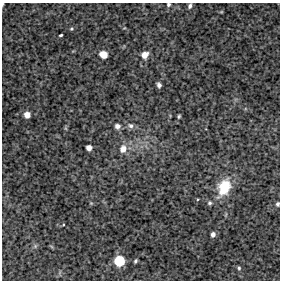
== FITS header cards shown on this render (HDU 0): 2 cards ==
NAXIS1  =                  278 / FITS: X Dimension
NAXIS2  =                  278 / FITS: Y Dimension

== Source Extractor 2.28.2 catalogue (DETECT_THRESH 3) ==
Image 278 x 278 px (HDU 0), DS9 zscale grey, 1 PNG px = 1 image px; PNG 282 x 282 px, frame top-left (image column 1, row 278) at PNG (2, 3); no overlay
Background 4300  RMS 150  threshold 452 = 3 sigma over >= 5 px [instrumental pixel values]
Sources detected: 25; all 25 listed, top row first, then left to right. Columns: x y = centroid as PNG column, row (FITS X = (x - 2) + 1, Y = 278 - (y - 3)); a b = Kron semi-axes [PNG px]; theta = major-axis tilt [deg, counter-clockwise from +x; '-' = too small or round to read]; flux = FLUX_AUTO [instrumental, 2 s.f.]
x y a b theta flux
2 4 4 2 - 11000
168 4 5 4 - 17000
190 6 5 4 - 25000
221 12 5 3 - 7600
71 29 5 4 - 12000
61 35 3 2 - 16000
103 54 6 5 - 150000
145 55 7 6 - 92000
159 85 5 4 - 30000
27 115 5 5 - 78000
179 116 5 3 - 13000
131 125 9 7 -27 37000
117 126 7 6 - 45000
89 148 5 5 - 60000
123 149 9 8 - 91000
224 187 17 11 64 340000
91 203 5 4 - 10000
210 203 6 5 - 19000
278 204 5 4 - 19000
63 225 3 2 - 7800
213 234 5 4 - 37000
35 246 6 5 - 17000
119 261 7 7 - 400000
135 261 4 3 - 16000
239 268 6 4 -89 16000
At the frame edge (FLAGS 8, measured only in part): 3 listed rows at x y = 2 4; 168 4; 278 204